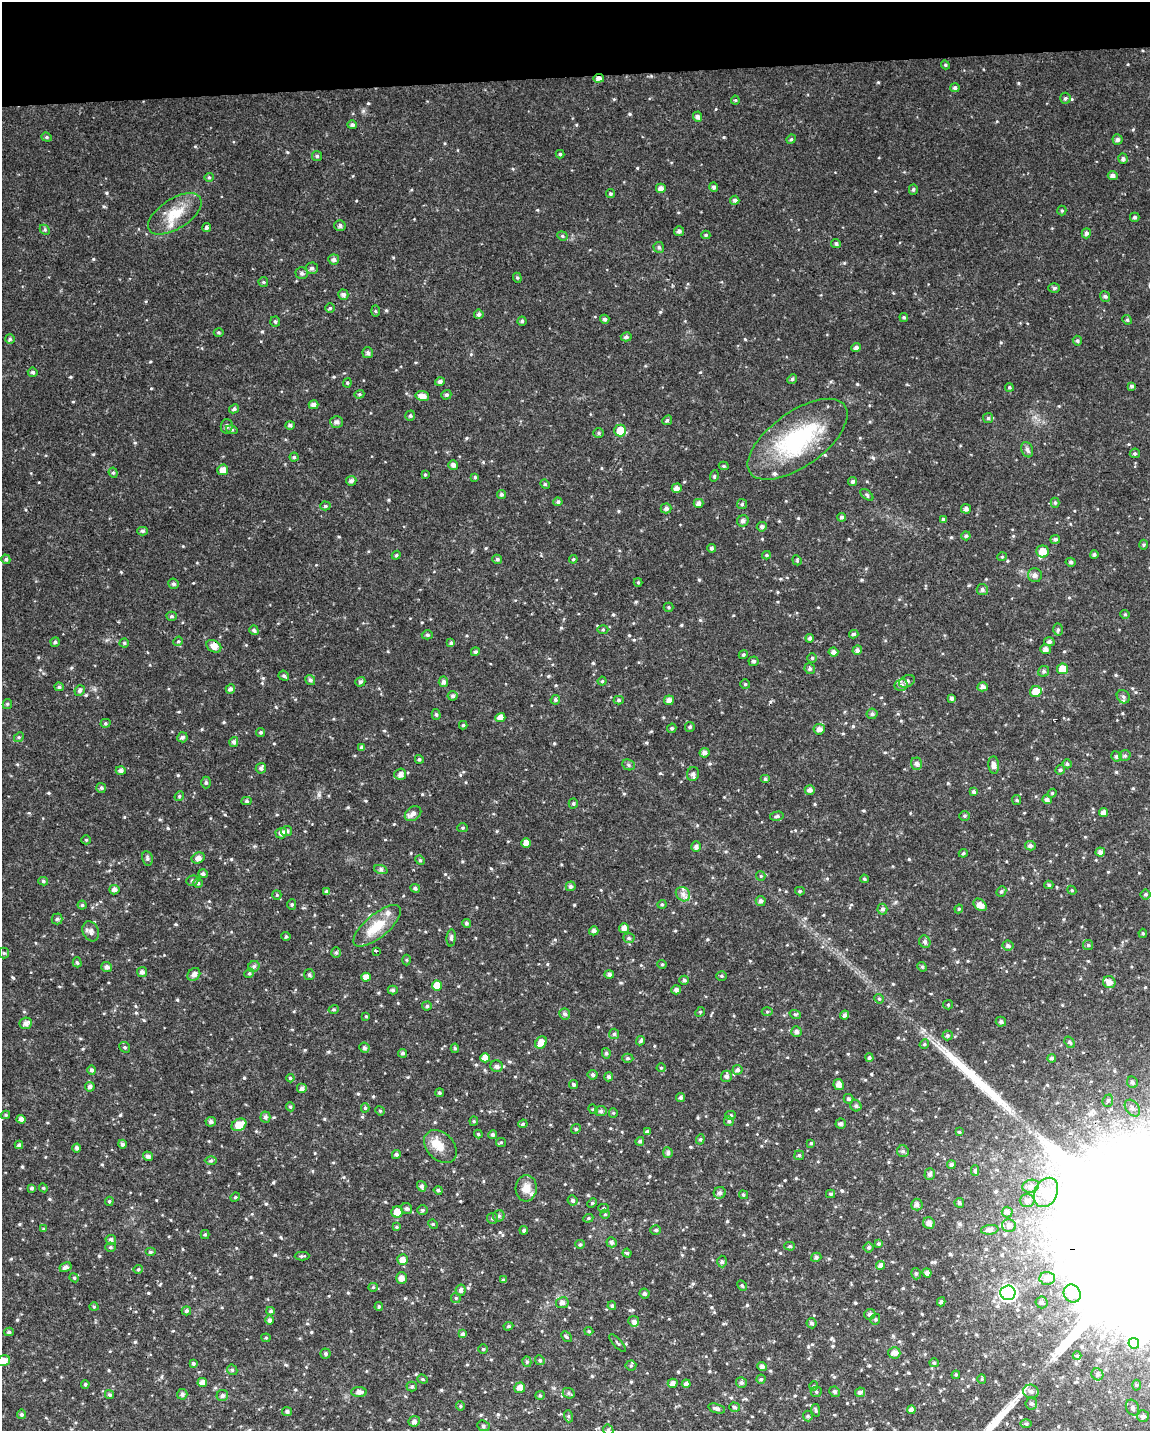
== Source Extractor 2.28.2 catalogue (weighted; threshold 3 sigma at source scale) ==
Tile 3 of 4 x 3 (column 3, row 1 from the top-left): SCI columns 2299-3446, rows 2910-4338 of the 4595 x 4347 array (HDU 1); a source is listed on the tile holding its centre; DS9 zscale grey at full resolution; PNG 1152 x 1433 px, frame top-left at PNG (2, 2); each listed source drawn as its Kron ellipse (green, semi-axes under 4 px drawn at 4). Shown black and unused: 5% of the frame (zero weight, under 2 of 3 exposures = <1% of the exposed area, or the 3 px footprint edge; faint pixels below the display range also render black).
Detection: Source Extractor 2.28.2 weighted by HDU 2 'WHT'; one run over the whole footprint, this tile lists its part. Background 0.0424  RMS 0.0059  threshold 0.0267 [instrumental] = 3 sigma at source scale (4.5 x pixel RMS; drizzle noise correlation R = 1.50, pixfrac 1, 0.0396/0.0396 arcsec/px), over >= 5 px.
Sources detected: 620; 1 cosmic-ray / hot-pixel residue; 2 long thin detections or spike segments (spike, bleed or trail) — neither listed nor drawn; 9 inside a brighter listed object's ellipse — not listed separately; of the other 608, all 500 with FLUX_AUTO >= 0.658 (the completeness limit of this list) listed and drawn (108 fainter detections not listed), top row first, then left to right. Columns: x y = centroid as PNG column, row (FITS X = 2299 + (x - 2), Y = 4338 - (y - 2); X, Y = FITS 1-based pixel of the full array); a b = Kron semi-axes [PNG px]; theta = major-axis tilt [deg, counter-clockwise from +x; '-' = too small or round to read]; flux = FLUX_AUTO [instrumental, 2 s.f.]
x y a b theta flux
945 65 4 4 - 0.69
599 78 5 4 - 2.4
955 88 5 4 - 1.4
1065 98 5 5 - 1.2
735 100 4 4 - 0.7
697 117 5 4 - 1.8
352 125 5 4 - 1.5
47 137 5 4 - 0.83
791 139 5 4 - 0.76
1117 139 5 5 - 1.6
560 154 4 4 - 0.85
317 156 5 5 - 1.2
1123 159 5 4 - 1.4
1113 175 5 4 - 1.7
209 177 5 4 - 0.74
714 187 5 4 - 1.4
661 188 5 5 - 3
913 189 5 4 - 1
611 194 4 4 - 0.85
735 200 4 4 - 1.4
1062 210 5 4 - 0.72
175 214 30 15 32 13
1135 217 5 4 - 1.3
340 226 5 5 - 1.4
207 227 4 3 - 2.7
45 230 5 4 - 0.84
679 231 5 5 - 1.7
1086 233 5 4 - 1.5
706 235 4 4 - 0.85
562 236 5 4 - 0.78
836 244 5 4 - 1.2
659 247 5 5 - 1.1
334 260 5 5 - 1.9
312 268 6 5 - 1.6
302 273 6 6 - 1.6
517 278 5 4 - 0.75
263 282 5 5 - 0.79
1054 288 6 5 - 0.96
343 295 5 5 - 1.8
1105 296 5 5 - 1.1
330 308 5 5 - 0.76
375 311 5 4 - 0.72
479 314 5 4 - 1.4
904 317 4 4 - 0.92
605 319 4 4 - 1.5
1127 320 5 4 - 0.78
522 321 4 4 - 1.1
275 322 5 5 - 1.1
219 332 5 3 - 0.71
626 337 5 4 - 1.5
10 339 5 5 - 0.9
1077 341 5 4 - 0.96
856 347 5 4 - 1.8
368 353 5 5 - 1.6
33 372 5 4 - 1.2
792 379 5 4 - 0.87
440 382 5 4 - 1.6
347 383 4 4 - 0.69
1132 386 4 4 - 1.1
1009 387 4 4 - 0.84
359 394 5 4 - 0.82
446 395 5 4 - 1.1
422 396 7 5 -8 4
314 405 5 4 - 2.4
234 409 5 4 - 1.2
410 416 5 4 - 1
988 418 5 5 - 0.93
667 420 5 4 - 0.97
337 422 6 6 - 2
290 425 5 4 - 1.3
227 426 7 6 - 1.6
232 430 6 4 -16 0.86
620 431 6 6 - 9.6
599 433 5 5 - 0.9
798 439 58 27 35 56
1027 450 8 5 -69 1.5
1135 453 5 4 - 0.85
294 457 4 4 - 1
453 465 5 5 - 2
724 466 5 4 - 0.95
223 470 5 5 - 4.5
113 473 5 4 - 0.93
425 475 3 3 - 0.66
714 476 6 3 72 0.67
475 477 4 4 - 0.75
351 481 5 5 - 1.7
853 481 5 4 - 1.3
545 484 5 4 - 0.74
677 488 5 4 - 2.5
501 494 4 4 - 1.1
867 495 7 4 -37 0.96
558 502 4 4 - 1.2
699 503 5 4 - 2.3
1055 503 5 4 - 0.9
742 504 5 5 - 0.89
325 506 5 4 - 0.94
666 508 5 5 - 1.6
966 509 5 5 - 1.5
842 517 4 4 - 1.3
943 519 4 3 - 1
743 521 6 5 - 1.9
762 527 5 5 - 1.5
142 531 5 4 - 1.1
966 536 4 4 - 0.98
1055 539 5 4 - 1.4
1143 545 5 3 - 0.69
712 548 4 4 - 1.3
1043 551 6 6 - 7.7
1094 554 4 4 - 1
396 555 4 4 - 0.77
766 555 4 4 - 0.75
1002 557 5 4 - 0.7
6 559 5 4 - 1.1
497 559 5 4 - 1.1
573 559 4 4 - 0.68
797 560 5 4 - 0.7
1071 562 5 4 - 1.2
1035 575 7 7 - 2
638 582 4 4 - 0.68
174 584 5 5 - 1.2
982 590 6 5 - 1.4
669 607 5 4 - 0.74
1125 614 5 4 - 0.73
172 616 5 4 - 1
1058 629 6 5 - 1.3
254 630 5 4 - 1.1
603 630 5 3 - 0.66
854 634 5 3 - 0.98
427 635 5 4 - 1.1
810 638 4 4 - 1.4
178 641 5 4 - 0.8
55 642 5 5 - 0.88
1049 642 5 4 - 1.6
124 643 4 4 - 0.87
451 643 4 4 - 1.1
214 646 8 5 -32 4.2
1045 649 5 5 - 2.5
857 650 5 4 - 1.6
475 652 5 4 - 1.1
833 652 5 4 - 2.5
743 655 5 4 - 0.95
812 658 5 5 - 0.82
754 661 5 4 - 1.2
810 669 5 5 - 1.2
1062 669 5 5 - 7.3
1044 671 6 5 - 1.2
284 676 5 5 - 1.2
310 680 5 4 - 1.4
602 681 4 4 - 0.73
907 681 8 5 27 1.6
360 682 5 4 - 1.2
443 682 5 5 - 1.8
745 684 5 5 - 0.77
901 685 7 6 - 1.9
59 687 5 4 - 1.1
983 687 5 4 - 2.2
230 689 5 4 - 1.7
80 691 5 5 - 1.5
1036 692 6 5 - 7.7
453 696 5 5 - 1.3
1123 697 7 6 - 1.6
952 698 4 4 - 1.2
555 700 5 4 - 1.2
619 700 5 4 - 1
669 700 5 5 - 2.8
7 704 5 4 - 0.77
436 714 5 4 - 1.1
872 714 5 5 - 1.3
500 718 5 4 - 4.4
105 723 5 4 - 0.8
463 725 4 4 - 0.76
690 727 5 5 - 0.97
672 728 5 4 - 0.96
819 729 6 5 - 3
261 732 4 4 - 0.97
19 737 5 4 - 0.76
182 737 5 5 - 1.5
234 742 5 4 - 1.6
362 747 4 4 - 1.1
704 753 5 4 - 2.4
1116 756 5 5 - 1.2
1125 756 6 5 - 1.1
419 759 4 4 - 1
916 764 6 5 - 1.8
1067 764 4 4 - 1.1
628 765 6 5 - 1.1
994 765 9 5 -84 2.7
261 768 5 5 - 1.7
121 770 5 4 - 2
1060 770 5 4 - 1.1
400 774 6 5 - 2.9
693 774 7 6 - 1.8
765 779 5 4 - 0.99
206 782 6 4 -90 1
101 788 5 5 - 1.1
810 790 5 5 - 2.2
973 792 4 4 - 1.1
1052 793 5 4 - 0.73
179 796 5 4 - 0.78
1017 800 5 4 - 0.72
1047 800 5 4 - 1.9
247 801 5 4 - 1
573 803 5 4 - 1
1104 812 4 4 - 3
413 814 9 6 37 2.6
777 816 7 4 12 1.2
964 816 5 5 - 0.94
462 828 5 4 - 0.74
287 831 6 5 - 1.6
281 833 6 5 - 2.7
86 840 5 4 - 0.66
526 843 5 4 - 3.6
1030 846 5 4 - 1.5
696 847 5 5 - 1.7
1100 852 5 4 - 2.3
963 853 5 4 - 0.77
147 858 7 5 -80 1.1
198 858 7 5 25 2.9
420 860 5 4 - 0.79
381 870 7 4 -19 1
203 874 5 4 - 1.4
761 876 5 4 - 0.69
864 879 4 3 - 0.76
43 881 5 4 - 1
192 881 6 5 - 1
198 883 5 5 - 1
1049 885 4 4 - 0.91
571 886 5 5 - 1.4
415 888 5 4 - 1.3
114 890 5 4 - 2.2
1072 890 4 4 - 0.66
800 891 5 4 - 0.82
1001 891 5 4 - 1
326 892 4 4 - 1.2
683 894 8 6 -45 2.4
1146 894 5 5 - 0.98
277 895 5 4 - 0.73
761 901 5 5 - 1.8
292 904 5 4 - 0.82
662 904 4 4 - 0.71
82 905 4 4 - 0.79
980 905 7 5 -42 4.2
882 909 5 5 - 1.4
959 909 4 4 - 0.69
57 919 5 5 - 0.99
466 923 4 4 - 1.2
377 926 29 11 40 13
624 928 5 5 - 2.6
91 931 10 8 -68 2.4
594 931 5 4 - 1.7
1143 933 4 4 - 0.73
286 936 5 4 - 0.7
451 938 9 4 86 1.5
629 938 5 5 - 1
925 942 6 5 - 1.6
1088 945 5 5 - 0.9
1008 946 5 5 - 1.5
376 951 3 3 - 0.86
4 953 5 5 - 0.84
336 953 5 4 - 0.89
407 960 5 3 - 0.68
77 962 5 4 - 0.96
662 964 4 4 - 0.74
254 966 6 5 - 1.2
107 967 5 5 - 1.8
922 967 5 4 - 0.78
142 972 5 5 - 1.7
249 973 5 4 - 0.76
194 974 7 5 50 2.6
609 974 5 4 - 1.9
309 975 5 5 - 1.2
722 976 5 4 - 0.79
366 977 5 4 - 3.7
684 980 5 4 - 1.2
1109 982 6 6 - 3.5
437 986 5 5 - 7.5
393 990 5 4 - 1.1
676 990 5 4 - 1.8
879 999 5 4 - 0.85
948 1005 5 4 - 0.67
427 1006 5 4 - 1.1
334 1009 5 3 - 0.71
700 1012 5 4 - 0.78
767 1012 5 3 - 0.69
565 1014 6 5 - 1.6
795 1014 6 3 -18 0.73
845 1015 4 4 - 1.7
366 1016 4 4 - 0.66
1001 1022 5 5 - 1.3
26 1023 6 5 - 2.8
796 1031 5 5 - 1.7
614 1034 5 5 - 1.1
947 1035 5 5 - 1
641 1041 5 4 - 1.2
541 1042 6 5 - 5.6
1070 1042 6 4 -54 0.84
924 1044 5 4 - 0.74
125 1047 6 5 - 0.9
364 1048 5 5 - 1.4
455 1048 5 4 - 0.88
403 1053 4 4 - 1.2
606 1053 5 4 - 1
485 1058 5 4 - 3.8
628 1058 5 4 - 0.98
869 1058 4 4 - 1.2
1052 1058 4 4 - 1.4
497 1066 6 6 - 1.9
661 1068 4 4 - 0.66
92 1070 4 4 - 1.5
737 1070 5 5 - 1.5
592 1075 5 5 - 1.3
726 1076 5 5 - 1.7
609 1077 4 4 - 1.2
290 1078 4 4 - 0.8
1132 1082 6 5 - 1.2
573 1084 5 4 - 1.1
839 1084 5 5 - 3.1
90 1087 5 4 - 1.8
302 1089 5 5 - 1.9
439 1093 4 4 - 0.78
681 1097 4 4 - 1.4
848 1099 5 4 - 1
1108 1101 6 5 - 1.1
856 1106 6 5 - 1.2
290 1107 5 4 - 0.78
365 1108 4 4 - 1
1132 1108 9 6 -51 2.3
593 1109 5 4 - 0.68
380 1111 5 4 - 0.74
601 1111 6 5 - 1.4
613 1113 5 4 - 0.7
6 1115 4 4 - 0.75
730 1115 5 4 - 0.84
265 1117 5 5 - 1.5
21 1119 4 4 - 2.8
474 1121 4 4 - 0.66
729 1121 5 5 - 1.1
211 1122 5 5 - 1.7
523 1124 5 4 - 0.78
841 1124 5 5 - 1.6
239 1125 8 5 27 8.4
576 1129 5 4 - 0.84
647 1132 4 3 - 1.4
959 1132 4 4 - 0.67
478 1134 4 4 - 0.69
493 1134 4 4 - 1.1
700 1139 5 4 - 0.96
640 1141 4 4 - 1.3
501 1142 5 4 - 0.7
811 1143 4 4 - 0.72
122 1144 4 4 - 1.6
19 1145 4 3 - 1.1
440 1147 19 13 -45 7.1
77 1148 4 4 - 1.5
903 1151 6 5 - 1.4
668 1153 5 4 - 1.4
396 1154 4 4 - 1.1
799 1155 5 4 - 0.9
148 1156 5 4 - 1.7
211 1160 6 4 1 0.86
951 1165 4 4 - 1.5
975 1171 5 4 - 1.1
930 1174 6 5 - 1.6
422 1186 5 4 - 1.7
1031 1186 8 6 17 2.2
32 1188 4 4 - 1.1
43 1188 4 4 - 0.69
526 1188 13 10 85 5.3
438 1190 4 4 - 1
1046 1192 15 11 64 10
720 1193 6 5 - 1.7
831 1194 4 4 - 1.2
743 1195 5 4 - 0.93
235 1197 5 4 - 0.72
573 1200 5 5 - 1.3
1027 1200 7 6 - 2
109 1201 5 4 - 0.74
592 1203 5 4 - 0.66
959 1203 5 4 - 1
917 1204 6 5 - 2
604 1208 5 4 - 0.98
407 1209 6 5 - 1.3
422 1210 5 5 - 0.9
397 1212 5 5 - 6.4
1007 1212 5 5 - 2.2
605 1214 5 4 - 0.73
499 1216 6 5 - 1.2
492 1218 5 5 - 1
588 1218 5 4 - 0.75
929 1223 6 5 - 2.4
433 1224 5 4 - 0.68
1009 1226 7 6 - 2.1
396 1227 4 4 - 0.74
44 1229 4 4 - 0.75
524 1230 4 4 - 1
656 1230 5 4 - 1.1
990 1230 9 5 7 2.2
205 1234 4 4 - 0.79
111 1240 5 5 - 1.6
611 1242 5 5 - 1.6
580 1244 5 4 - 0.8
878 1244 4 4 - 1
790 1246 5 4 - 0.85
110 1247 5 4 - 0.91
869 1247 5 5 - 1
150 1252 5 4 - 0.92
627 1253 4 4 - 0.87
302 1256 7 3 1 0.84
816 1257 5 4 - 1.4
403 1260 5 5 - 3.4
722 1262 6 4 -88 1.3
881 1265 4 4 - 2.2
65 1267 6 4 28 1.9
138 1269 5 4 - 0.67
927 1273 4 4 - 2.4
916 1274 6 4 -74 0.97
74 1278 5 4 - 0.66
401 1278 5 5 - 3
1047 1278 7 6 - 2.3
503 1280 4 3 - 1.1
742 1285 5 4 - 0.8
373 1287 4 4 - 0.67
461 1290 6 5 - 1.9
1008 1293 7 7 - 130
1072 1293 9 8 - 3.4
644 1294 5 4 - 1.2
456 1298 5 5 - 0.76
941 1302 5 3 - 0.9
1041 1302 6 6 - 1.7
562 1303 6 5 - 1.9
379 1306 4 3 - 0.76
612 1306 4 4 - 1.1
94 1307 4 4 - 0.72
186 1311 5 4 - 1.2
271 1311 4 3 - 0.94
870 1314 5 5 - 1.5
875 1319 5 4 - 0.91
269 1320 5 4 - 1.5
634 1321 5 5 - 1.6
811 1323 5 5 - 1.4
508 1326 5 4 - 0.79
589 1331 4 3 - 0.78
9 1332 5 4 - 1
463 1334 4 4 - 1.2
566 1337 6 4 -47 0.87
266 1338 4 4 - 0.66
618 1343 11 2 -47 0.77
1134 1343 5 5 - 1.8
483 1349 4 4 - 0.75
894 1353 6 5 - 3
325 1354 5 5 - 0.96
1077 1356 4 4 - 0.76
540 1360 5 4 - 0.96
3 1361 7 5 17 5.1
527 1362 5 4 - 1.1
934 1363 5 4 - 0.79
193 1364 4 4 - 1.1
631 1366 5 5 - 0.87
762 1367 5 4 - 1.8
232 1370 5 5 - 0.85
1097 1374 6 5 - 1.3
956 1375 4 4 - 0.72
423 1379 5 4 - 0.76
761 1379 4 4 - 0.91
982 1379 5 4 - 0.71
202 1383 5 4 - 3.6
673 1383 5 4 - 2.4
741 1383 5 5 - 1.4
85 1384 4 4 - 0.87
686 1384 4 4 - 1.9
1136 1385 5 3 - 0.67
814 1386 4 4 - 0.74
412 1387 5 5 - 0.94
520 1388 5 5 - 3.3
1031 1391 8 6 -16 2.3
359 1392 8 5 1 2.8
816 1392 5 5 - 0.89
835 1392 5 5 - 1.2
860 1392 5 4 - 1.7
569 1393 6 5 - 1.1
182 1394 5 5 - 1.7
109 1395 4 4 - 1
540 1395 5 4 - 0.73
222 1396 5 5 - 1.5
1031 1404 6 6 - 1.4
460 1406 5 4 - 0.7
734 1407 5 4 - 1.2
717 1408 9 4 -16 1.9
1132 1408 8 6 -61 1.9
816 1410 6 4 -80 0.97
911 1410 4 4 - 2.5
287 1412 5 4 - 1.3
21 1414 5 4 - 1
568 1416 6 4 -72 0.76
808 1416 5 5 - 0.75
1143 1416 6 6 - 2.1
414 1421 5 5 - 1.9
1026 1424 5 3 - 0.75
483 1426 6 5 - 1.1
608 1430 5 5 - 0.89
Overlapping masked pixels (flux is a lower limit): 1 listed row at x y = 599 78
Isophote crosses this tile's border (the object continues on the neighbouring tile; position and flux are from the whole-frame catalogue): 2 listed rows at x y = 3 1361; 608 1430
Unlisted compact peaks at least as high as the median listed source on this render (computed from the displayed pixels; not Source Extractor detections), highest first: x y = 93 259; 120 1115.